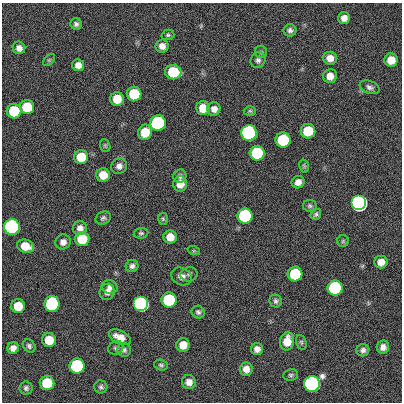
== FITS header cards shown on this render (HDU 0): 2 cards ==
NAXIS1  =                  400
NAXIS2  =                  400

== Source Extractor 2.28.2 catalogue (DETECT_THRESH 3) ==
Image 400 x 400 px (HDU 0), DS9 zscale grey, 1 PNG px = 1 image px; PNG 404 x 404 px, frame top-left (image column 1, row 400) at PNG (2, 3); each listed source drawn as its Kron ellipse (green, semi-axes under 4 px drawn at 4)
Background 0.664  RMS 34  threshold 101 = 3 sigma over >= 5 px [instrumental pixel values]
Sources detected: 86; all 86 listed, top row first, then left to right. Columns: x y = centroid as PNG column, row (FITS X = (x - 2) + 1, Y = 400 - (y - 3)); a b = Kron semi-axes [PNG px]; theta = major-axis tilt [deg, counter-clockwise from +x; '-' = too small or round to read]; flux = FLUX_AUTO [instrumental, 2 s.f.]
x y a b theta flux
344 18 6 6 - 1.5e+04
76 24 6 5 - 6.5e+03
290 30 6 6 - 7.2e+03
168 35 6 5 - 4.2e+03
162 46 6 6 - 1.4e+04
19 48 6 6 - 1.2e+04
261 52 6 6 - 4.5e+03
330 58 7 6 - 1.9e+04
49 60 7 4 44 3.4e+03
258 60 8 7 - 7.6e+03
391 60 7 7 - 3.2e+04
78 65 6 6 - 1.4e+04
173 72 8 7 - 1.2e+05
330 76 7 7 - 1.9e+04
370 87 10 6 -19 7.8e+03
134 94 7 7 - 1.2e+05
117 99 7 7 - 4.6e+04
27 107 7 7 - 7.3e+04
203 108 7 7 - 3.9e+04
214 109 7 6 - 1.3e+04
14 111 7 7 - 1.2e+05
250 111 6 5 - 3.7e+03
158 123 7 7 - 1.0e+06
308 131 7 7 - 9.1e+04
145 132 8 7 - 4.9e+04
249 133 7 7 - 3.5e+06
283 140 7 7 - 2.1e+05
105 146 7 5 -70 3.4e+03
257 153 7 7 - 2.1e+05
81 157 7 7 - 5.7e+04
119 166 8 7 - 1.2e+04
304 166 6 5 - 3.7e+03
103 175 7 7 - 3.5e+04
180 176 7 6 - 6.9e+03
298 182 6 6 - 1.4e+04
180 184 7 7 - 2.4e+04
359 203 7 7 - 1.1e+07
310 206 7 6 - 5.0e+03
316 214 6 5 - 4.7e+03
245 216 7 7 - 5.4e+05
103 218 8 6 25 5.9e+03
163 219 6 5 - 3.5e+03
12 227 7 7 - 2.9e+06
80 228 7 7 - 1.2e+04
141 233 7 5 7 4.4e+03
170 237 7 6 - 2.8e+04
82 239 7 7 - 7.7e+04
343 241 6 6 - 3.6e+03
63 242 8 7 - 1.3e+04
25 246 8 6 -16 3.7e+04
194 251 6 4 -18 3.1e+03
381 262 6 6 - 2.0e+04
132 266 6 6 - 7.2e+03
189 274 8 7 - 6.0e+03
295 274 7 7 - 1.4e+05
181 276 10 8 -29 1.3e+04
110 287 8 6 -16 9.1e+03
335 288 7 7 - 5.7e+05
107 292 8 7 - 1.0e+04
169 300 7 7 - 3.1e+05
276 301 6 6 - 5.9e+03
52 304 8 7 - 6.1e+05
141 304 7 7 - 2.1e+06
18 306 7 7 - 5.0e+04
198 312 7 6 - 5.6e+03
120 337 11 6 -26 2.5e+04
49 340 7 7 - 4.8e+04
287 341 9 7 80 3.4e+04
301 342 7 5 -72 4.0e+03
183 345 7 6 - 2.8e+04
29 346 7 5 -48 5.8e+03
383 347 6 6 - 1.2e+04
13 348 6 5 - 1.2e+04
116 348 8 6 31 5.5e+03
257 349 6 6 - 1.3e+04
124 350 7 7 - 6.3e+03
363 350 6 6 - 7.6e+03
161 365 7 5 -17 4.6e+03
77 366 7 7 - 5.2e+05
246 369 7 6 - 1.6e+04
291 375 7 6 - 4.7e+03
189 382 7 7 - 1.5e+04
47 383 7 7 - 9.9e+04
312 384 8 7 - 5.5e+06
101 387 6 6 - 5.3e+03
26 388 6 6 - 5.6e+03